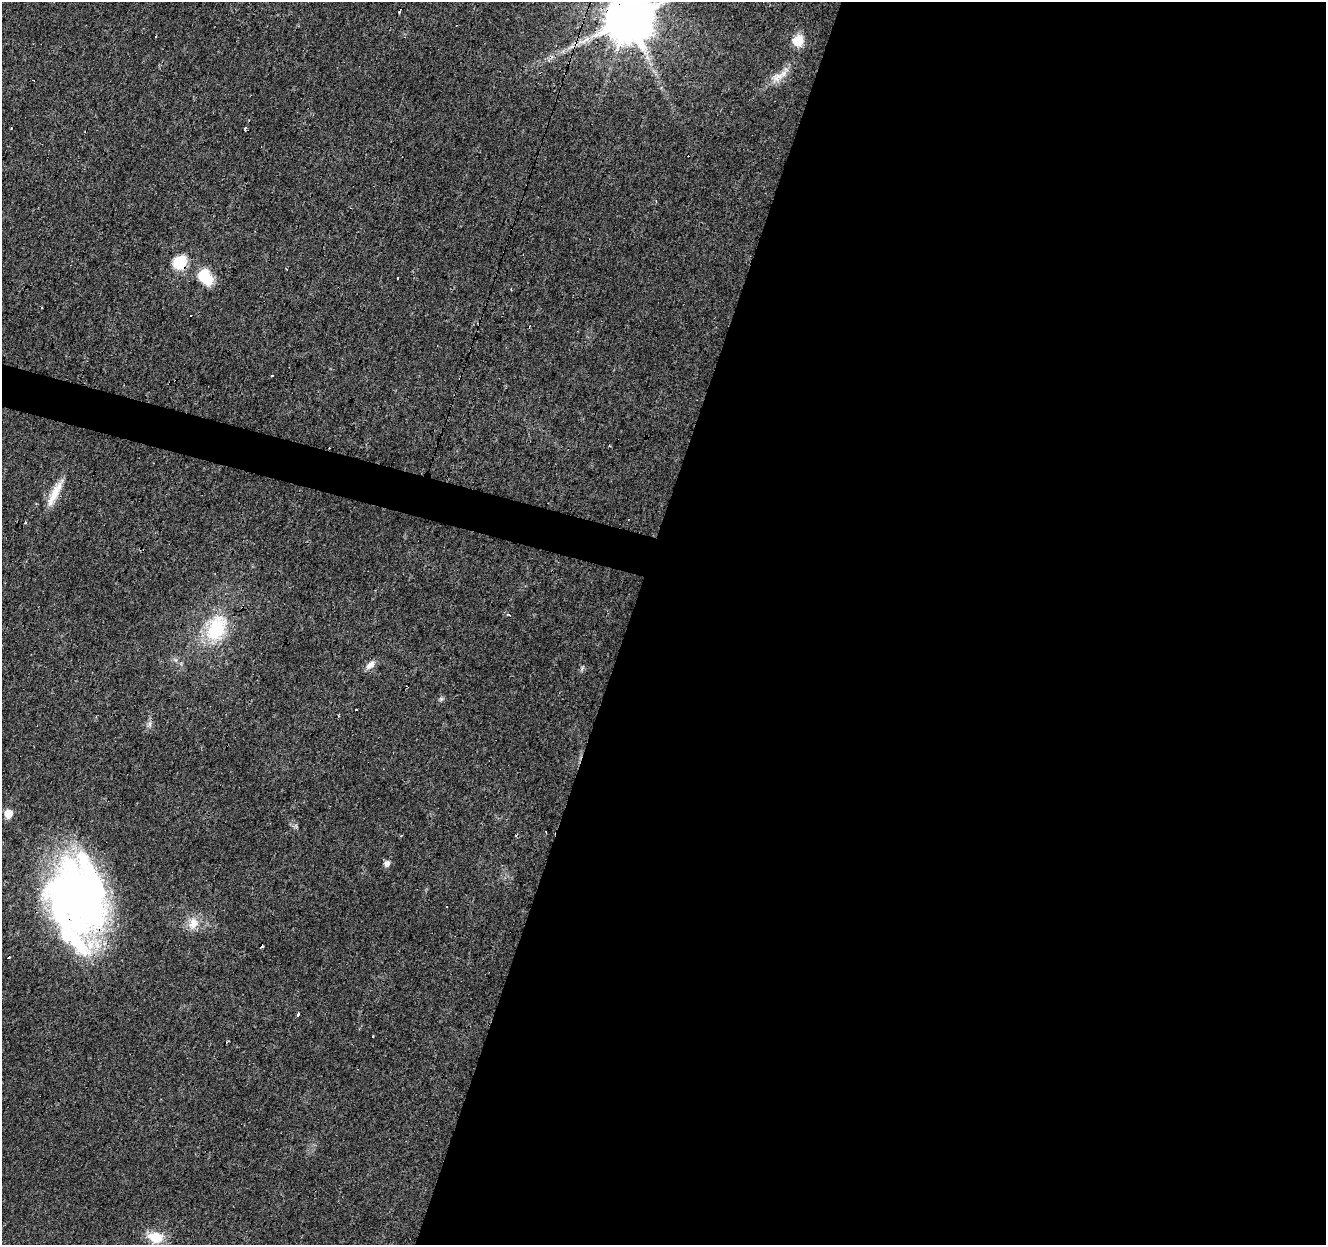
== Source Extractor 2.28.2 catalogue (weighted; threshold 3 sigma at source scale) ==
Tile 12 of 4 x 4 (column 4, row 3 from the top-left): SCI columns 3977-5300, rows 1522-2764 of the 5300 x 5466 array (HDU 1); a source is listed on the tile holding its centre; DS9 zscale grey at full resolution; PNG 1328 x 1247 px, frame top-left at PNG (2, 2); no overlay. Shown black and unused: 54% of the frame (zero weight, under 3 of 4 exposures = <1% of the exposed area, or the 3 px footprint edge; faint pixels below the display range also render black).
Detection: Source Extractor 2.28.2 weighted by HDU 2 'WHT'; one run over the whole footprint, this tile lists its part. Background 0.0156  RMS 0.0032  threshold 0.0144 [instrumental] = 3 sigma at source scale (4.5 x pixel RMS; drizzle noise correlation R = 1.50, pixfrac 1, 0.0396/0.0396 arcsec/px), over >= 5 px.
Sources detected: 39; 12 cosmic-ray / hot-pixel residue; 1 long thin detection or spike segment (spike, bleed or trail) — not listed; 1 inside a brighter listed object's ellipse — not listed separately; the other 25 listed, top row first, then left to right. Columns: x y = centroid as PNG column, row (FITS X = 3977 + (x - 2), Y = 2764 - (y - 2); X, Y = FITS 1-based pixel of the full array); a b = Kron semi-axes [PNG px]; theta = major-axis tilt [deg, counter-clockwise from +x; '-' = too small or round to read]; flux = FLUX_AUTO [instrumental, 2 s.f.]
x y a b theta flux
628 18 13 12 - 1800
798 41 11 10 - 6.1
776 78 12 7 60 2.2
11 128 2 2 - 0.22
244 129 3 3 - 0.62
180 262 12 9 46 15
205 277 19 13 -54 9.8
397 278 3 3 - 0.81
41 307 3 3 - 0.61
271 376 3 2 - 0.23
55 493 43 9 63 6
508 614 7 4 -19 0.58
216 629 32 20 66 20
370 665 14 8 41 2.1
441 699 6 5 - 0.61
8 814 5 5 - 7.7
296 826 7 4 -71 0.57
516 835 5 3 - 0.43
387 864 5 5 - 2.2
76 899 79 51 -81 200
447 906 2 2 - 0.26
193 923 17 13 72 4.4
298 1014 4 3 - 1.2
227 1042 3 2 - 0.31
156 1237 18 12 -15 7.1
Overlapping masked pixels (flux is a lower limit): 4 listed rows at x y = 628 18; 180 262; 55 493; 76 899
Isophote crosses this tile's border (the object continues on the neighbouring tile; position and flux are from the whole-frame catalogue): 1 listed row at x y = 628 18